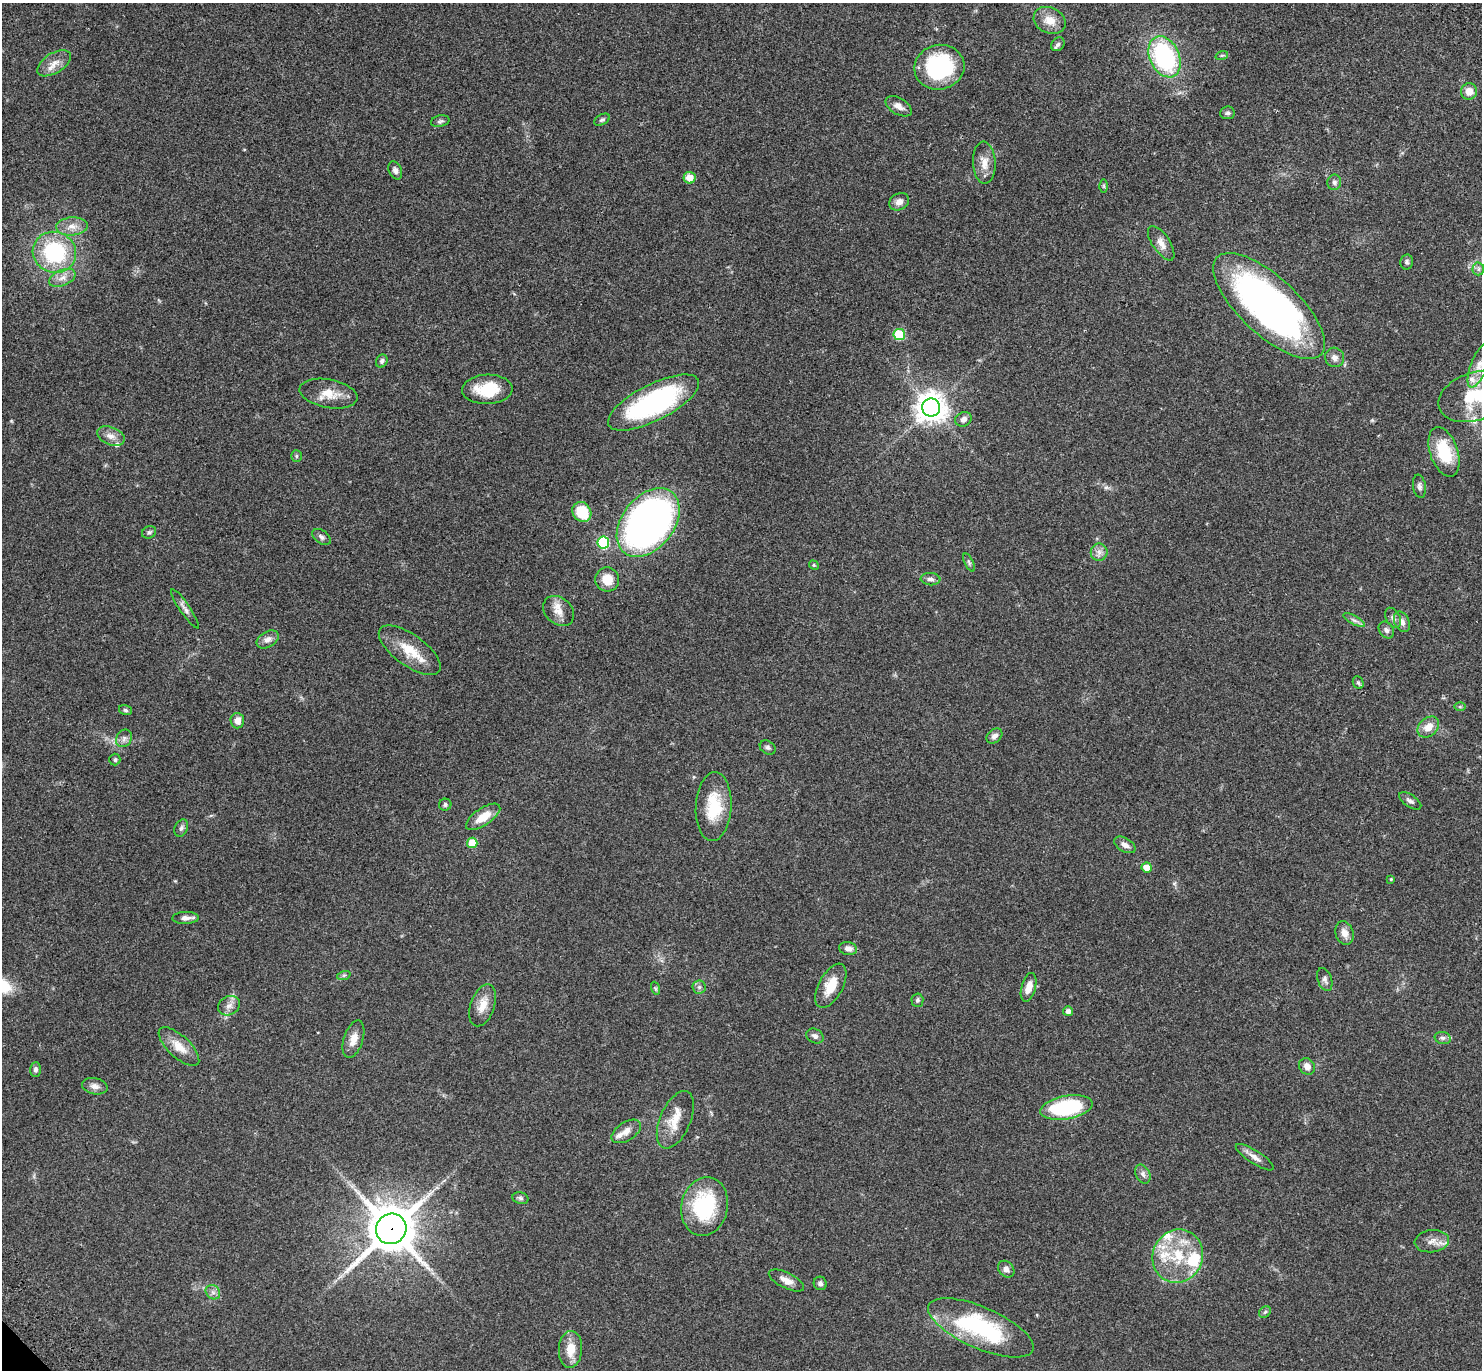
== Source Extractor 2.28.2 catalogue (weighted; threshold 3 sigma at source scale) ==
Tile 10 of 4 x 4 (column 2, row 3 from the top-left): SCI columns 1581-3060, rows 1642-3009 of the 6141 x 6133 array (HDU 1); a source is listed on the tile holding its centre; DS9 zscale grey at full resolution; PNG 1484 x 1372 px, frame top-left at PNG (2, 3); each listed source drawn as its Kron ellipse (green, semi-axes under 4 px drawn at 4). Shown black and unused: <1% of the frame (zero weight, under 3 of 4 exposures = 6% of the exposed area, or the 3 px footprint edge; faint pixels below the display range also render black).
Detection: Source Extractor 2.28.2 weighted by HDU 2 'WHT'; one run over the whole footprint, this tile lists its part. Background 0.0512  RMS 0.0054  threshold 0.0244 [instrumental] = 3 sigma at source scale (4.5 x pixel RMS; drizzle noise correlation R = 1.50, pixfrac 1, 0.05/0.05 arcsec/px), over >= 5 px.
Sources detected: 119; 8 inside a brighter listed object's ellipse — not listed separately; the other 111 listed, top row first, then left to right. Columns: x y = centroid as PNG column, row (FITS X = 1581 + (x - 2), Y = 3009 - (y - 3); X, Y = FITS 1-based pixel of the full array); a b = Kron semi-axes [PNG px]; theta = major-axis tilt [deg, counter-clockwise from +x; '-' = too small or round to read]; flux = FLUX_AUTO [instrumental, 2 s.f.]
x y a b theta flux
1050 20 17 13 -26 7.3
1058 44 7 6 - 1.3
1222 55 6 4 19 0.77
1165 57 21 14 -65 66
54 63 19 10 31 5.3
939 67 25 22 13 56
1469 91 8 8 - 5.2
899 106 14 8 -30 3.7
1227 113 7 6 - 1.4
602 120 8 5 28 1.1
440 121 9 5 13 1.2
984 163 21 11 -87 6.2
395 170 9 6 -66 2.1
690 178 6 6 - 5.5
1334 182 8 7 - 1.6
1104 186 6 4 -89 0.76
899 202 10 8 28 3.3
72 226 16 9 3 4.7
1161 243 20 8 -56 4.4
54 252 22 20 -22 45
1407 262 7 6 - 1.2
1478 269 6 6 - 1.3
62 278 14 8 22 3.8
1269 306 71 29 -43 240
899 335 6 5 - 28
1335 357 10 9 - 2.5
382 361 7 5 63 1.2
1479 366 23 8 69 6.1
487 389 25 14 2 16
328 394 29 14 -10 9.2
1476 396 38 24 18 33
654 402 50 18 27 91
931 407 9 9 - 710
963 419 8 7 - 2.2
111 436 14 9 -23 3.6
1444 452 26 14 -71 22
296 456 6 5 - 0.89
1419 486 12 6 -81 1.7
582 512 10 9 - 18
648 523 39 26 52 310
149 532 7 6 - 1.1
321 537 10 6 -37 1.6
603 542 6 6 - 40
1099 552 8 8 - 2.6
969 562 10 4 -64 1.1
814 565 5 4 - 0.54
607 579 12 12 - 8.5
930 579 10 6 -5 1.9
185 609 24 5 -56 2.6
559 611 17 13 -41 5.9
1393 618 11 7 -61 1.9
1354 620 12 4 -30 1.6
1402 622 11 7 -63 2.9
1386 630 9 7 -55 1.8
268 639 12 7 31 3
410 650 36 15 -36 15
1358 683 6 5 - 0.92
1460 707 6 4 -1 0.62
125 710 6 5 - 0.89
237 721 7 7 - 3.9
1428 727 12 9 43 6.5
994 736 9 6 40 2.2
124 738 9 7 58 2
768 747 8 6 -31 1.3
115 760 6 5 - 1.1
1410 801 13 6 -34 1.8
445 805 6 6 - 1.1
714 806 34 18 87 20
483 817 20 8 34 9
181 828 9 6 62 1.5
472 843 5 5 - 12
1125 845 12 6 -30 2.8
1147 867 5 5 - 6.6
1391 879 4 4 - 0.5
185 918 13 6 2 2.7
1344 933 12 8 -73 3.9
848 948 9 6 -15 2.9
344 975 7 4 18 0.94
1325 979 12 7 -71 2
831 986 24 12 62 10
699 987 6 6 - 1.3
1029 987 15 7 74 4.9
655 988 7 4 -72 0.86
917 1000 7 6 - 1.2
483 1005 22 12 71 7.1
229 1006 11 9 26 3.2
1068 1011 5 5 - 2.2
815 1036 9 7 -28 1.9
1443 1038 8 6 -14 1.5
353 1039 19 9 72 5.7
179 1047 26 11 -43 8.1
1307 1066 9 7 -55 3.5
35 1070 7 5 87 1.7
95 1086 13 8 -12 2.9
1066 1107 26 11 10 46
675 1120 30 15 67 11
626 1131 16 9 33 4.2
1255 1157 22 6 -33 3.4
1143 1174 10 7 -63 1.9
520 1198 8 6 -17 1.2
705 1206 30 23 78 41
391 1229 15 15 - 2100
1432 1241 17 11 7 4.7
1178 1256 27 25 67 26
1006 1269 9 7 -47 2.2
786 1280 19 7 -26 4.1
820 1283 7 6 - 1.4
213 1292 8 6 -45 1.8
1265 1312 6 5 - 0.98
981 1328 57 20 -23 58
570 1349 18 11 87 8.7
Overlapping masked pixels (flux is a lower limit): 1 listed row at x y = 391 1229
Isophote crosses this tile's border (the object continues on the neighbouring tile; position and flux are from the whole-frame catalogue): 1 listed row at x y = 1476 396